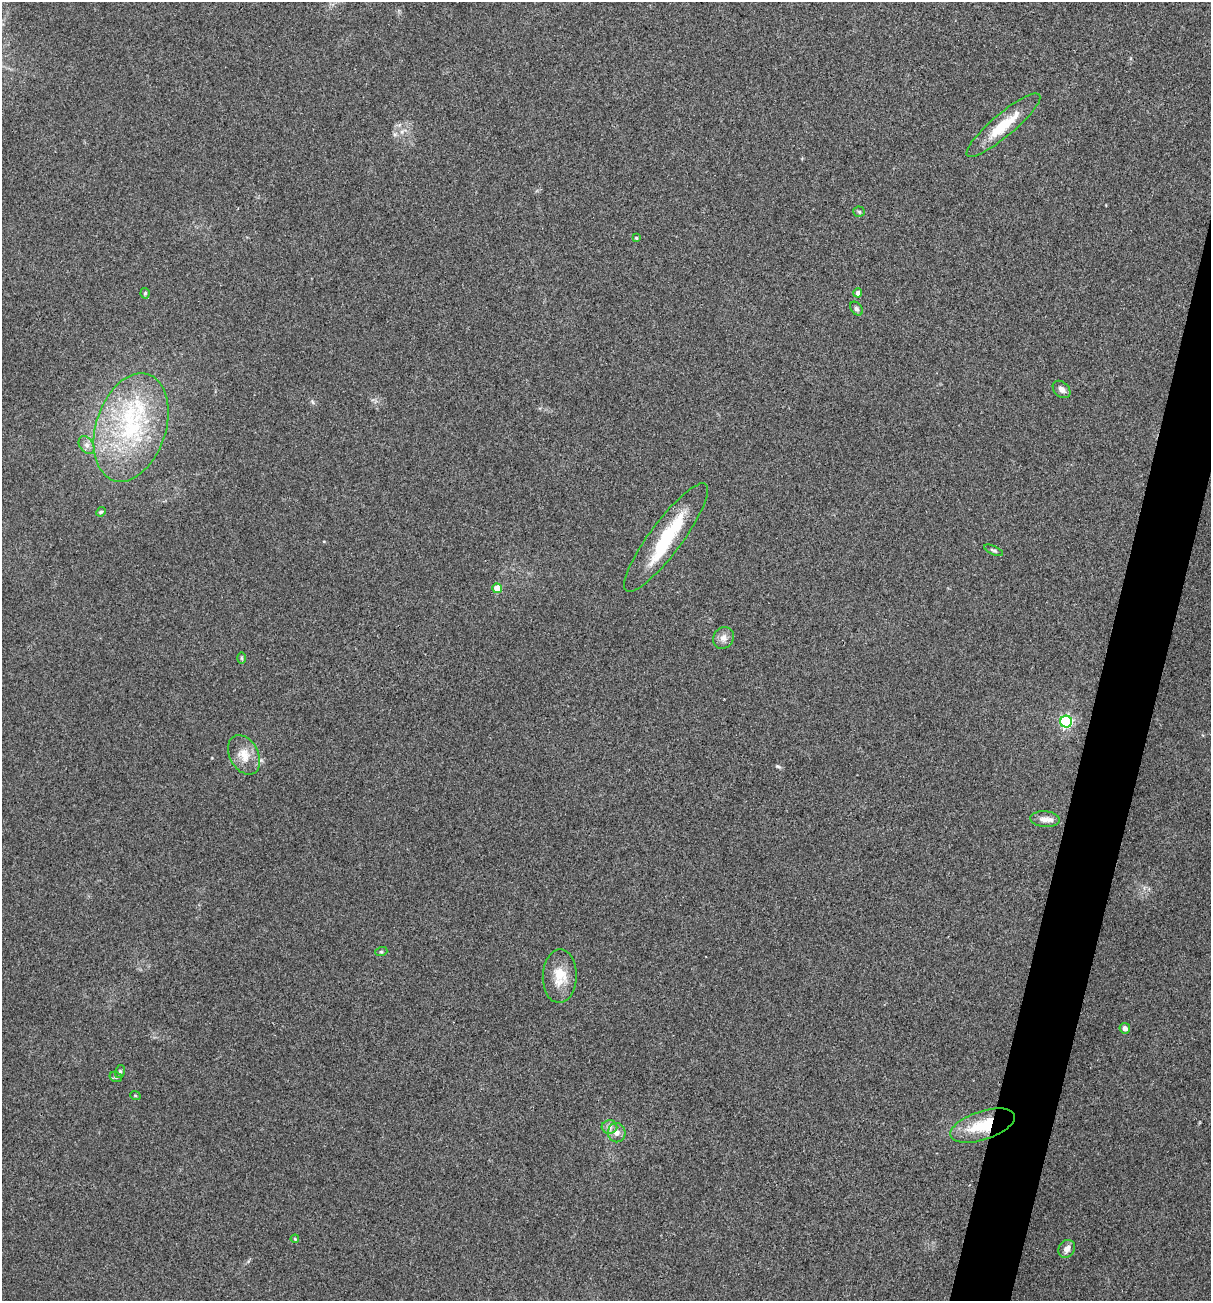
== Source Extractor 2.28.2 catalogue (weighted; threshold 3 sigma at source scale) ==
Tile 10 of 4 x 4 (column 2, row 3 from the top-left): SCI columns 1335-2543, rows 1301-2599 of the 5213 x 5200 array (HDU 1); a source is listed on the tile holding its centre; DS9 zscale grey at full resolution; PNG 1213 x 1303 px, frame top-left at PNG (2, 2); each listed source drawn as its Kron ellipse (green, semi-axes under 4 px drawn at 4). Shown black and unused: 4% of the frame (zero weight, under 3 of 4 exposures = <1% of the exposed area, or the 3 px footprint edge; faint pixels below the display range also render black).
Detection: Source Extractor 2.28.2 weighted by HDU 2 'WHT'; one run over the whole footprint, this tile lists its part. Background 0.196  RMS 0.0078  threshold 0.0351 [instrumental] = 3 sigma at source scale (4.5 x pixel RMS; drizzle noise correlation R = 1.50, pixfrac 1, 0.05/0.05 arcsec/px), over >= 5 px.
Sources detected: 30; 1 inside a brighter object's white glare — neither listed nor drawn; the other 29 listed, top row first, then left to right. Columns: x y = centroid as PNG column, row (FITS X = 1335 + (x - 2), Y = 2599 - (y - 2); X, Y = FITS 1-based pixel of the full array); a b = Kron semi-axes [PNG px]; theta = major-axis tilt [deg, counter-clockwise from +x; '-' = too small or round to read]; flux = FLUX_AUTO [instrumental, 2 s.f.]
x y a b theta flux
1003 125 47 11 40 25
859 212 5 5 - 1.1
636 238 4 3 - 1.1
145 293 5 4 - 1.1
858 293 4 4 - 4
856 309 8 5 -51 1.8
1061 389 10 7 -43 3.4
131 427 56 35 72 100
87 445 10 6 -53 3.3
101 512 5 4 - 0.99
666 537 66 16 53 49
994 550 10 4 -25 1.5
497 588 5 4 - 16
723 638 11 10 - 4.6
241 658 6 4 -88 1
1066 722 6 6 - 120
244 755 21 14 -62 12
1045 819 14 7 -4 6
381 952 6 4 18 1
560 976 27 17 88 17
1125 1028 5 5 - 3.5
120 1072 6 5 - 1.3
116 1077 6 5 - 1.3
135 1095 5 3 - 0.7
982 1126 34 14 18 31
609 1127 8 6 -1 3.2
617 1133 9 9 - 4.6
295 1239 4 3 - 0.74
1067 1249 9 7 55 4.2
Overlapping masked pixels (flux is a lower limit): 1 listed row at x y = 982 1126
Unlisted compact peaks at least as high as the median listed source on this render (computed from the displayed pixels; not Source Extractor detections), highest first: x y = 777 766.